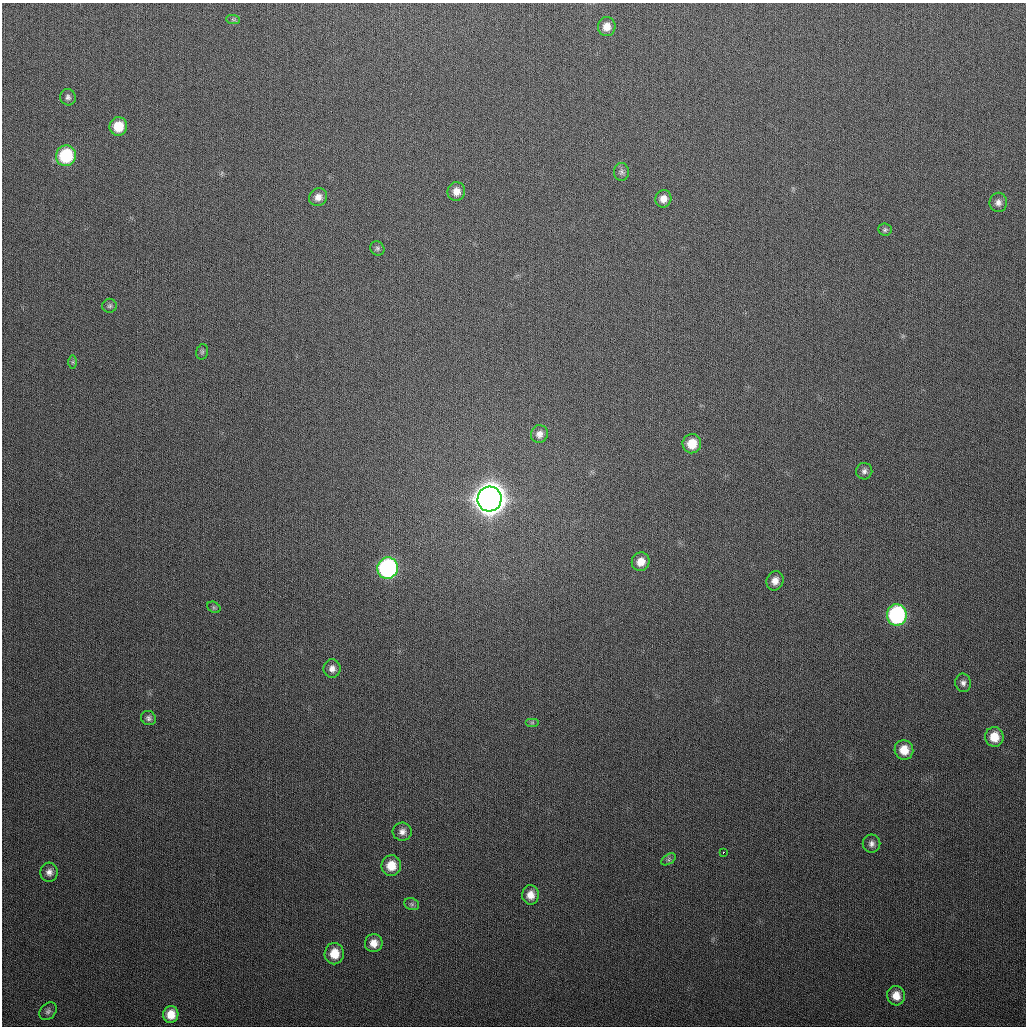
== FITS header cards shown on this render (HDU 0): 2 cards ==
NAXIS1  =                 1024
NAXIS2  =                 1024

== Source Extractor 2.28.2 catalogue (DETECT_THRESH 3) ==
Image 1024 x 1024 px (HDU 0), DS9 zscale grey, 1 PNG px = 1 image px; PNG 1028 x 1028 px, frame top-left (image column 1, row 1024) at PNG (2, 3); each listed source drawn as its Kron ellipse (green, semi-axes under 4 px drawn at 4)
Background 301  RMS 12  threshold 35.7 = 3 sigma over >= 5 px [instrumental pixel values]
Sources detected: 43; all 43 listed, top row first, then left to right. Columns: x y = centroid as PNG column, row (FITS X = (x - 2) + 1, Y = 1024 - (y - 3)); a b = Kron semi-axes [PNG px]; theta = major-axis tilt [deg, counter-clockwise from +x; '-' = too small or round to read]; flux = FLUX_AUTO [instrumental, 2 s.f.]
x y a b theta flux
233 19 7 4 -1 1.7e+03
607 27 9 8 - 8.2e+03
68 97 8 7 - 2.6e+03
118 126 9 9 - 1.7e+04
66 156 10 10 - 5.0e+04
621 172 9 7 -86 2.6e+03
456 191 9 8 - 6.7e+03
318 197 9 8 - 5.5e+03
663 199 9 8 - 6.1e+03
998 202 9 9 - 4.3e+03
885 230 7 6 - 1.7e+03
377 248 7 6 - 1.9e+03
110 306 7 7 - 1.8e+03
202 352 8 5 75 1.6e+03
73 362 6 4 90 1.2e+03
539 434 9 8 - 5.0e+03
692 444 9 9 - 1.6e+04
864 471 8 8 - 3.1e+03
489 499 12 12 - 1.6e+06
641 562 9 9 - 8.9e+03
388 568 11 10 - 1.6e+05
775 581 10 8 67 6.4e+03
214 607 7 5 -30 1.5e+03
897 615 10 10 - 1.2e+05
332 669 9 8 - 4.9e+03
963 683 9 7 -83 3.3e+03
148 718 7 7 - 2.5e+03
532 722 7 4 0 1.4e+03
994 737 10 9 - 1.4e+04
904 750 10 9 - 1.2e+04
402 832 9 9 - 4.6e+03
871 844 9 9 - 3.7e+03
723 852 3 2 - 2.0e+03
669 859 8 5 33 1.9e+03
391 866 10 10 - 1.4e+04
49 872 9 8 - 4.6e+03
531 895 10 8 -88 7.6e+03
412 904 8 6 -21 2.0e+03
374 943 9 8 - 7.0e+03
334 954 10 9 - 1.3e+04
896 996 10 9 - 9.1e+03
48 1011 10 7 48 2.6e+03
171 1014 8 7 - 1.0e+04